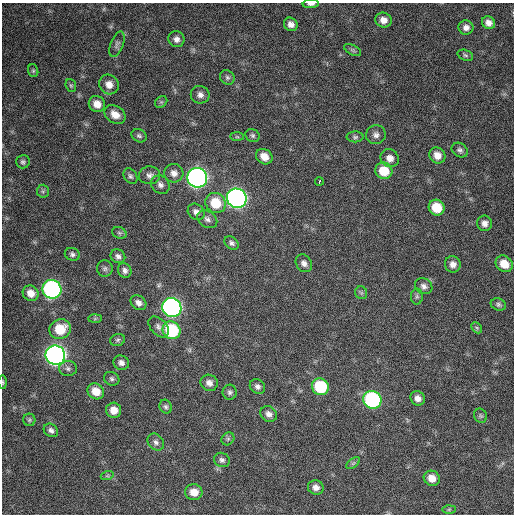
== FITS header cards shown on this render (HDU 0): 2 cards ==
NAXIS1  =                  512 / Axis length
NAXIS2  =                  512 / Axis length

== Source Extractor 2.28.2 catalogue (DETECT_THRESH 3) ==
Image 512 x 512 px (HDU 0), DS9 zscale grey, 1 PNG px = 1 image px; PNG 516 x 516 px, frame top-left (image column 1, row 512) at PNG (2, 3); each listed source drawn as its Kron ellipse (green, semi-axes under 4 px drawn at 4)
Background 517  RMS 23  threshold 68.4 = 3 sigma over >= 5 px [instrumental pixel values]
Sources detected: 91; all 91 listed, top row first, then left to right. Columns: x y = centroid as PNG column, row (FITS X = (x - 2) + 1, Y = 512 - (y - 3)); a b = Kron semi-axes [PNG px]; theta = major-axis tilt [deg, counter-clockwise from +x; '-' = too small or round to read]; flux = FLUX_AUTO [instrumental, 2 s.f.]
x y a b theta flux
311 4 8 4 4 5400
383 20 8 7 - 11000
488 23 7 6 - 8700
291 24 7 6 - 8500
466 27 7 7 - 7600
176 39 8 8 - 7600
117 44 13 6 68 5600
353 50 9 5 -27 3200
465 55 8 5 -19 2800
33 71 6 5 - 2400
227 77 8 6 -44 4100
109 84 10 9 - 13000
71 85 7 5 -69 2500
200 95 9 9 - 7600
161 102 7 5 43 3000
97 104 8 7 - 16000
115 114 11 8 -34 16000
252 135 7 6 - 3500
376 135 10 9 - 7400
139 136 8 6 -27 3600
237 137 7 4 -1 2400
355 137 8 5 1 3300
460 150 8 7 - 4600
437 155 8 7 - 13000
264 157 8 7 - 14000
390 158 9 8 - 11000
23 162 6 6 - 3500
384 171 9 8 - 34000
174 173 9 9 - 9500
149 175 10 9 - 7600
130 176 8 6 -57 4000
197 178 10 9 - 750000
319 181 4 3 - 4800
160 185 10 8 -47 6800
43 191 6 6 - 3000
237 198 10 9 - 770000
216 203 10 9 - 40000
437 208 8 7 - 36000
196 212 9 7 -44 7800
207 219 11 8 -34 6300
485 223 8 7 - 8100
119 233 7 5 -21 3300
232 243 8 5 -35 4600
72 254 8 6 -22 4400
118 256 7 6 - 5400
304 263 9 7 -55 7100
453 264 8 8 - 9400
504 264 9 7 -41 22000
105 269 8 8 - 4400
125 270 7 6 - 5800
424 286 9 7 -31 6400
52 289 9 9 - 400000
31 293 8 7 - 14000
361 293 6 6 - 3000
417 296 8 6 90 3200
138 303 8 6 -38 7800
498 305 8 6 -22 3700
172 307 10 9 - 610000
95 319 7 4 1 2500
159 327 12 7 -46 6900
477 328 6 4 -46 2500
60 329 11 10 - 39000
171 330 9 8 - 110000
117 340 8 5 17 3200
55 355 10 9 - 910000
121 363 8 7 - 6500
68 369 9 7 -3 5500
112 379 8 6 -27 4000
3 382 7 3 -89 1800
209 383 9 8 - 8500
257 387 8 7 - 5700
320 387 9 8 - 82000
96 391 9 7 -35 20000
230 392 7 7 - 4300
418 398 7 6 - 8600
372 400 9 8 - 230000
166 407 7 6 - 3600
114 410 7 7 - 16000
269 414 9 7 -36 7300
480 416 7 6 - 3200
29 420 6 6 - 2600
51 430 8 6 -38 5100
228 439 7 6 - 3100
156 442 9 7 -48 6200
222 460 8 7 - 4600
353 463 8 4 37 3100
107 476 6 4 18 2500
432 478 8 7 - 15000
316 487 8 7 - 8600
194 492 9 8 - 17000
449 509 7 4 1 2200
At the frame edge (FLAGS 8, measured only in part): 2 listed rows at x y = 311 4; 3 382